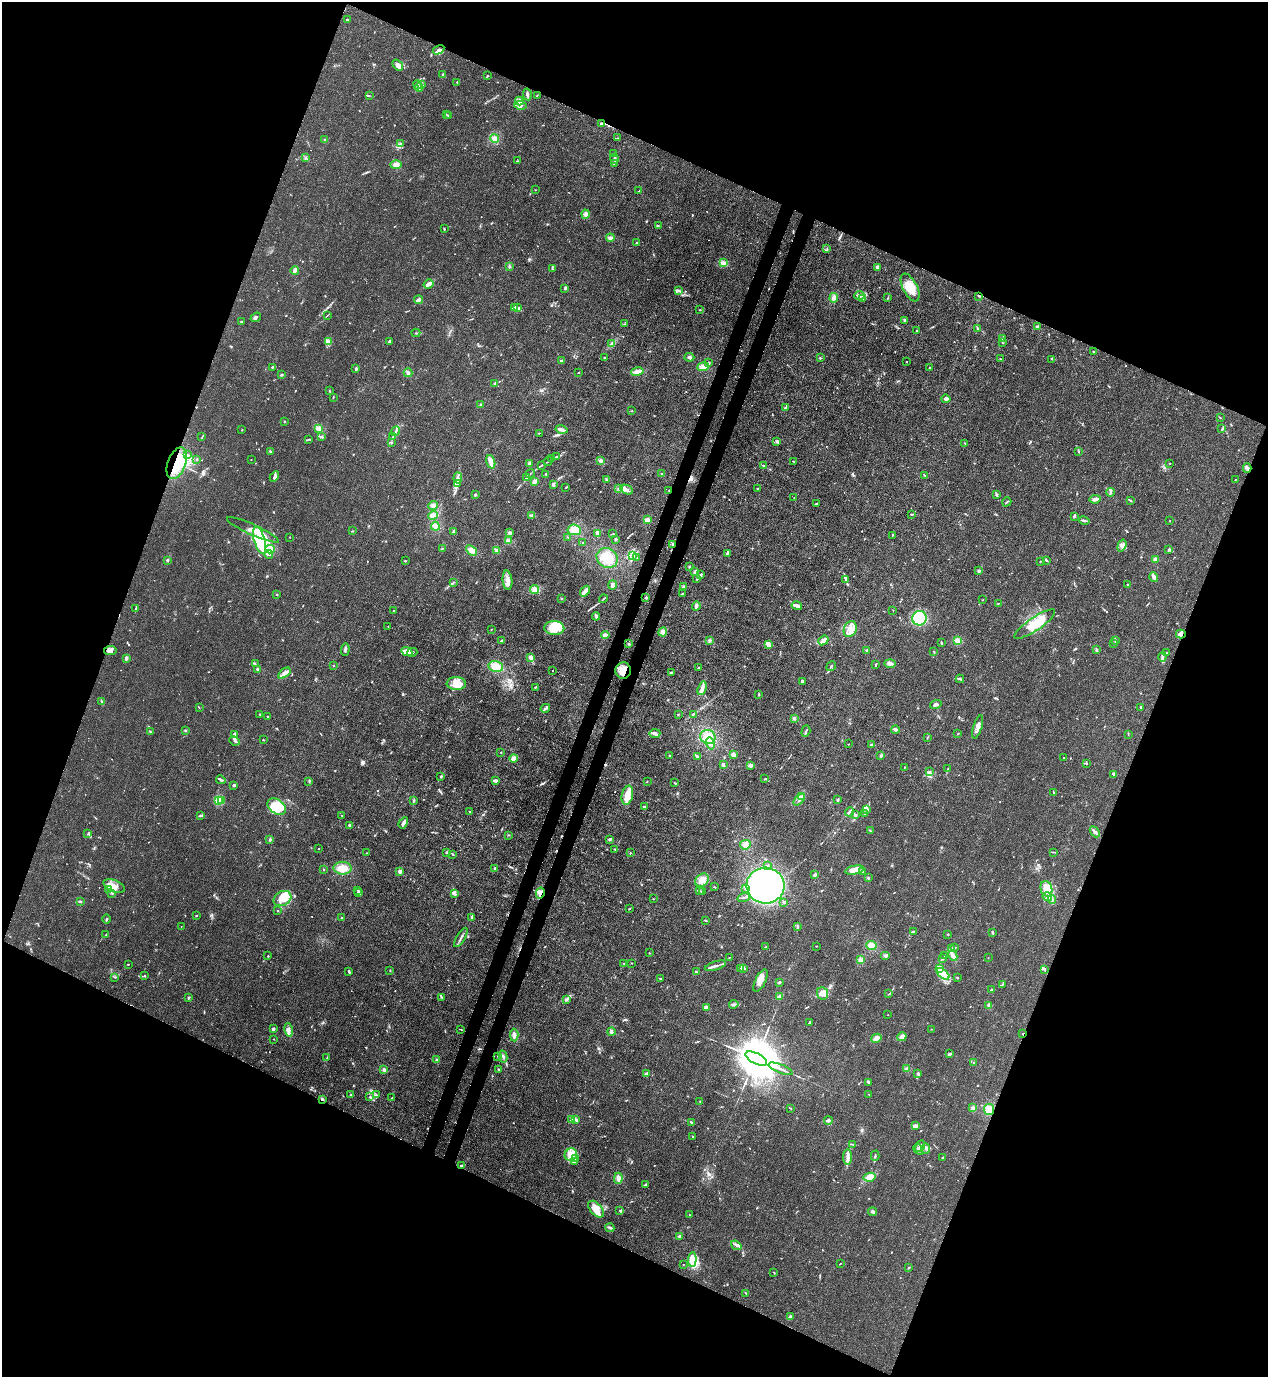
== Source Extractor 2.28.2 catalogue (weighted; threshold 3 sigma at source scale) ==
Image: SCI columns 353-5416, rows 41-5539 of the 5638 x 5578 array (HDU 1 of 3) = the unmasked area's bounding box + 8 px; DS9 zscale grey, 4 x 4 block average (1 PNG px = mean of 4 x 4 image px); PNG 1270 x 1379 px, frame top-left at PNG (2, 2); each listed source drawn as its Kron ellipse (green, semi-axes under 4 px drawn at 4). Shown black and unused: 44% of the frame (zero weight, under 3 of 4 exposures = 7% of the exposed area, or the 3 px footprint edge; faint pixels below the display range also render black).
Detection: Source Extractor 2.28.2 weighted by HDU 2 'WHT'. Background 0.0148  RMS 0.0025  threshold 0.0113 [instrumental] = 3 sigma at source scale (4.5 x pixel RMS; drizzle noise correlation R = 1.50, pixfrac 1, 0.05/0.05 arcsec/px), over >= 5 px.
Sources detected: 857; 4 inside a brighter object's white glare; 6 cosmic-ray / hot-pixel residue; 3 long thin detections or spike segments (spike, bleed or trail) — neither listed nor drawn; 33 coinciding with a brighter row at this scale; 71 inside a brighter listed object's ellipse — not listed separately; of the other 740, all 500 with FLUX_AUTO >= 0.693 (the completeness limit of this list) listed and drawn (240 fainter detections not listed), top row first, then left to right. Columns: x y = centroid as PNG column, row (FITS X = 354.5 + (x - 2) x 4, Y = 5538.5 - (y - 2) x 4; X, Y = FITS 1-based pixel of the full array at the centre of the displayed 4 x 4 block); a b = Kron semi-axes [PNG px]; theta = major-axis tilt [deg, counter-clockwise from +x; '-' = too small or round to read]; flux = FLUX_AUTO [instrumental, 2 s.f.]
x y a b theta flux
348 20 2 2 - 1.5
439 50 6 3 30 5.1
398 65 6 4 -50 6.6
443 74 2 2 - 6.1
487 76 2 2 - 0.87
457 82 2 2 - 1.1
417 85 4 2 - 1.7
422 85 3 2 - 1.4
419 88 4 3 - 5.3
527 94 6 2 -80 3.7
369 95 2 2 - 0.86
537 95 2 2 - 0.87
519 101 4 2 - 3
520 105 6 3 -10 5.4
446 114 2 2 - 0.92
449 116 3 2 - 0.99
601 124 3 2 - 3.5
495 138 4 4 - 5.4
617 138 2 2 - 0.76
325 140 2 2 - 1.5
400 143 4 2 - 1.4
613 153 2 2 - 0.7
305 158 3 2 - 1.4
614 159 5 3 - 3.5
517 161 2 2 - 0.85
614 164 2 2 - 0.71
396 165 5 4 - 7.6
535 190 2 2 - 0.79
639 191 3 2 - 1
585 214 4 3 - 5
658 225 2 2 - 0.87
444 229 2 2 - 1.2
610 238 4 3 - 4.6
637 242 3 2 - 1.3
827 248 2 2 - 0.84
723 263 4 4 - 6.6
510 266 3 2 - 1.1
552 268 3 2 - 1.1
877 268 4 3 - 3.8
295 270 4 3 - 5.2
428 284 5 3 - 6.1
565 288 3 2 - 1.4
910 288 15 7 -63 25
679 290 3 2 - 0.91
860 296 5 3 - 5.2
979 296 3 2 - 1.2
834 298 4 4 - 6
888 298 2 2 - 1.6
862 299 3 2 - 1.7
418 300 4 3 - 3.5
514 308 3 2 - 1.5
517 308 3 2 - 1.6
700 310 3 2 - 0.99
327 315 3 2 - 0.83
256 317 6 3 39 3.2
904 320 3 2 - 1.8
241 322 3 2 - 0.82
624 324 2 2 - 1
1037 327 2 2 - 19
978 329 2 2 - 1.7
917 331 2 2 - 0.72
416 333 4 2 - 1.6
1003 339 3 2 - 1.2
329 341 4 3 - 3.5
390 342 3 2 - 7.8
1002 342 3 2 - 0.77
612 344 4 4 - 5.9
1094 351 4 2 - 0.96
689 357 5 3 - 3.5
605 358 3 2 - 1.4
820 358 2 2 - 1
1001 359 3 2 - 1.3
1052 359 2 2 - 1
561 361 3 2 - 1.5
907 362 2 2 - 0.72
709 363 3 2 - 1.3
272 367 3 2 - 1.9
703 367 6 4 7 8.7
356 368 3 3 - 1.9
930 368 2 2 - 2.3
637 372 6 3 11 9.3
408 373 4 3 - 4
578 373 2 2 - 0.86
281 375 3 2 - 1.1
495 383 2 2 - 1.9
329 391 2 2 - 0.83
333 397 2 2 - 0.81
946 399 4 4 - 4.8
480 405 2 2 - 1
785 407 4 2 - 1.4
632 411 2 2 - 0.98
1220 418 2 2 - 0.87
284 421 2 2 - 0.77
319 428 4 3 - 5.8
1222 429 3 2 - 1.9
242 430 2 2 - 0.7
561 430 6 3 -15 4.8
395 431 5 2 - 2.7
539 433 4 2 - 0.75
202 437 3 2 - 1.1
322 437 3 2 - 2.2
393 437 3 2 - 3
308 440 3 2 - 1.1
777 441 3 3 - 2.6
391 443 2 2 - 1
965 443 2 2 - 0.94
270 451 3 2 - 1.3
1078 451 3 2 - 1.3
187 455 3 2 - 1.3
557 457 4 2 - 2.9
552 459 3 2 - 1.1
196 460 2 2 - 0.98
251 460 2 2 - 0.74
600 460 3 3 - 3.4
548 461 4 2 - 1.5
793 461 2 2 - 0.72
491 462 7 3 -73 10
177 463 17 9 69 61
529 463 3 3 - 2
1170 463 2 2 - 0.7
541 465 3 2 - 0.89
764 466 2 2 - 0.89
1247 468 5 3 - 4
530 473 5 2 - 1.2
546 474 2 2 - 1.1
661 474 2 2 - 1.1
924 475 3 2 - 0.81
274 477 6 3 59 4.6
458 478 5 2 - 3.8
526 478 3 2 - 2.1
1235 479 2 2 - 0.73
606 480 2 2 - 1.1
534 482 3 3 - 5.6
457 483 3 2 - 1.9
553 484 3 2 - 5.3
565 488 3 2 - 0.81
619 488 3 2 - 1
757 488 2 2 - 1.1
627 490 7 4 -25 6.1
669 490 2 2 - 0.87
1110 492 4 2 - 2.2
475 495 3 2 - 2
996 495 3 2 - 2.7
794 498 3 2 - 0.77
1095 499 5 3 - 5.8
1130 500 3 2 - 1.1
1007 502 5 2 - 1.9
816 504 3 2 - 1.7
433 505 4 4 - 4.4
911 514 3 2 - 1.2
433 515 5 3 - 6.8
532 516 4 3 - 2.5
1074 516 2 2 - 2
647 520 2 2 - 47
1084 520 5 2 - 2.9
1170 521 2 2 - 0.7
435 526 4 4 - 7.5
253 530 28 5 -24 22
574 530 7 5 -6 14
353 531 2 2 - 1
453 532 4 2 - 1.6
510 532 3 3 - 2.3
597 533 4 3 - 3.6
613 534 3 2 - 1
892 535 3 2 - 0.71
290 537 2 2 - 0.91
568 537 2 2 - 0.76
616 539 2 2 - 2.1
259 540 14 5 -73 35
508 541 4 3 - 4.2
583 542 2 2 - 0.71
673 544 3 2 - 2.9
1122 546 6 3 73 4.4
270 549 4 3 - 4.8
442 549 2 2 - 0.98
471 550 6 4 -40 8
1168 550 3 2 - 1.5
497 551 4 3 - 4.8
727 553 3 2 - 3
269 554 4 4 - 3.6
633 556 3 2 - 2.1
607 558 11 9 -33 26
637 558 3 2 - 0.85
1155 559 2 2 - 21
167 560 2 2 - 2.7
1047 560 4 2 - 1.3
405 561 2 2 - 1.3
1041 561 3 2 - 0.87
689 567 2 2 - 1.5
979 571 3 2 - 1.8
695 572 4 3 - 2.3
700 575 4 2 - 3.3
1154 577 5 3 - 4.8
697 579 4 2 - 1.6
846 579 3 2 - 2.3
507 580 10 5 -85 9.1
453 582 4 2 - 2.3
612 585 4 3 - 4.3
1127 585 2 2 - 0.7
684 587 3 3 - 2
535 589 4 4 - 8.4
585 591 6 3 49 7.4
682 593 3 2 - 1.4
277 594 2 2 - 0.98
646 598 2 2 - 2.1
561 599 2 2 - 0.95
603 599 4 2 - 1.3
983 600 2 2 - 0.73
998 603 3 2 - 0.98
696 606 4 3 - 4.1
797 606 5 2 - 8.5
135 608 3 2 - 1.5
893 610 2 2 - 1.2
393 611 3 2 - 0.78
596 616 4 2 - 3.2
920 618 7 7 - 67
1035 624 24 6 34 32
388 626 2 2 - 0.79
554 628 10 7 -3 21
491 629 2 2 - 0.78
850 629 8 6 68 13
663 632 4 4 - 7.7
1181 634 5 3 - 7.9
605 635 4 3 - 5.9
710 640 3 3 - 2.9
823 640 5 3 - 8.2
501 641 3 2 - 1.4
957 641 4 4 - 6.7
1115 641 4 2 - 2.2
941 643 2 2 - 1.9
629 644 2 2 - 1.4
768 644 4 3 - 5.2
1114 644 2 2 - 1
345 650 6 2 85 3
867 650 3 2 - 1.5
1096 650 4 2 - 2
110 651 6 4 10 5.8
407 652 6 3 -26 5
412 652 5 3 - 4
934 652 3 2 - 1.3
1167 652 3 2 - 1.3
1162 657 4 2 - 2.1
127 658 3 2 - 1.9
531 658 4 3 - 4
890 663 5 3 - 4.3
255 664 2 2 - 0.86
333 665 2 2 - 0.77
876 665 3 2 - 1.5
496 666 7 5 -14 17
831 666 5 2 - 1.9
699 668 2 2 - 0.77
257 669 3 2 - 2.3
552 671 2 2 - 1.3
623 671 8 7 - 20
671 672 3 2 - 1.2
284 673 7 3 37 7.5
960 679 4 2 - 1.9
802 681 2 2 - 7.4
456 684 9 6 -2 25
536 687 3 2 - 1.2
702 688 7 2 72 11
759 694 3 2 - 1.3
102 702 4 2 - 2.1
936 704 6 3 15 4
1141 707 2 2 - 1.8
199 708 2 2 - 0.78
545 708 5 2 - 3.5
260 714 3 2 - 0.73
678 714 2 2 - 1
693 714 3 2 - 1.7
268 716 2 2 - 1.4
794 718 2 2 - 7
978 727 12 3 73 8.4
185 730 3 2 - 1.4
895 730 4 2 - 4
806 731 6 2 72 2.1
150 732 2 2 - 1.1
655 733 5 3 - 6
958 733 2 2 - 0.86
1128 734 3 2 - 0.96
234 735 4 2 - 3.8
708 737 8 7 - 20
927 737 2 2 - 0.7
263 740 3 2 - 1.1
235 741 5 3 - 2.8
710 744 6 3 -76 6.1
848 744 2 2 - 0.73
872 745 3 2 - 3.3
501 752 2 2 - 1.4
733 754 3 3 - 4.8
881 755 3 2 - 3.7
669 756 2 2 - 0.78
697 757 3 2 - 4.3
514 758 4 4 - 6.7
1063 758 2 2 - 0.71
1086 763 2 2 - 1.3
723 764 2 2 - 6.6
750 765 4 3 - 4
904 768 3 2 - 0.73
948 769 3 2 - 1.6
929 772 3 2 - 1.7
1113 774 3 2 - 1.7
441 776 3 2 - 1.8
765 779 4 2 - 1.7
221 780 5 2 - 3.5
309 781 2 2 - 1.2
495 781 2 2 - 13
647 782 2 2 - 0.76
675 783 3 2 - 1.2
234 785 2 2 - 12
1053 792 3 2 - 1.3
627 795 10 5 77 17
801 796 4 3 - 2.9
218 800 3 3 - 10
222 800 3 2 - 1.6
799 800 7 2 45 2.5
838 800 4 2 - 2.3
413 801 4 2 - 1.6
277 807 10 7 -36 35
644 807 2 2 - 8.8
867 809 3 2 - 2.9
470 811 2 2 - 0.85
850 812 4 2 - 2.7
865 814 3 2 - 2.3
201 815 4 2 - 2.9
342 815 2 2 - 0.76
856 815 2 2 - 1
403 823 6 2 57 5.2
349 825 2 2 - 8.5
870 830 2 2 - 0.87
1095 832 6 2 -48 5
88 833 3 2 - 1.5
508 835 3 2 - 0.7
270 839 3 2 - 1.6
610 839 4 2 - 2.9
745 845 5 5 - 7
318 848 2 2 - 0.75
615 849 2 2 - 1.4
447 852 2 2 - 0.95
1054 852 4 2 - 1.3
366 853 2 2 - 0.75
630 853 3 2 - 0.97
453 854 2 2 - 1
767 865 4 2 - 2.1
342 868 9 6 -1 16
494 868 3 2 - 2.1
324 870 3 2 - 0.78
855 870 9 3 12 22
400 871 3 3 - 3.8
862 871 2 2 - 0.81
815 875 4 2 - 3.1
868 878 2 2 - 1.4
702 880 7 6 - 13
114 886 11 6 -22 12
765 886 19 18 - 470
714 887 3 2 - 1.3
746 888 4 2 - 2.4
109 889 3 2 - 1.9
1046 889 8 6 -74 16
358 890 3 2 - 1.2
699 890 2 2 - 0.84
702 892 3 2 - 3.3
358 893 2 2 - 4.3
540 893 6 3 77 6.1
112 894 2 2 - 1
454 894 4 3 - 2.6
1047 897 5 2 - 2.4
282 898 9 7 28 17
744 898 6 2 18 2.9
653 899 2 2 - 0.71
1052 900 4 4 - 4.3
80 902 4 2 - 2
784 902 2 2 - 1.1
629 909 2 2 - 0.95
278 911 2 2 - 1.5
196 916 2 2 - 1.3
471 917 4 2 - 3
342 918 3 2 - 1.8
107 919 4 2 - 2.2
706 921 4 2 - 1.2
181 926 2 2 - 0.87
797 927 3 2 - 1.8
913 931 4 2 - 2
993 932 3 2 - 1.3
948 934 2 2 - 0.73
106 935 2 2 - 0.79
461 937 11 2 59 4.3
816 946 2 2 - 0.73
871 946 5 4 - 10
766 947 2 2 - 0.79
954 948 3 2 - 1.4
951 949 3 2 - 1.9
649 953 2 2 - 0.7
886 955 5 2 - 3.2
268 956 2 2 - 2.7
945 956 3 2 - 1.2
953 956 5 3 - 8.5
729 957 2 2 - 0.71
988 958 2 2 - 1.3
943 959 2 2 - 0.88
861 960 4 3 - 3.8
632 963 2 2 - 1.1
128 964 2 2 - 0.77
624 964 2 2 - 1
715 966 11 2 17 5.7
741 968 4 3 - 2.3
940 968 3 2 - 1.6
744 969 4 2 - 1.6
1045 970 3 2 - 1.7
390 971 3 2 - 0.85
349 972 4 2 - 2.6
696 972 2 2 - 0.95
943 974 7 4 -40 11
145 976 3 2 - 0.89
115 977 2 2 - 1.1
957 977 2 2 - 1.1
660 979 4 2 - 1.3
760 981 12 5 64 11
779 982 4 2 - 2.1
1002 984 4 2 - 1.2
992 990 2 2 - 2
822 993 6 5 - 11
889 994 3 2 - 0.92
442 997 2 2 - 1.6
779 997 3 3 - 3.6
188 998 2 2 - 2.7
566 1000 4 2 - 3.5
734 1004 5 2 - 2.4
989 1006 3 3 - 4.7
706 1007 4 3 - 4.5
888 1015 2 2 - 1.6
810 1022 4 2 - 1.5
273 1029 4 2 - 4.5
461 1029 2 2 - 0.81
931 1029 2 2 - 0.73
289 1030 7 3 -79 4.3
611 1031 4 3 - 3.4
1023 1034 2 2 - 1.2
514 1035 6 3 -88 4.6
902 1037 5 3 - 5.3
876 1038 5 3 - 7.6
274 1039 2 2 - 0.87
949 1054 3 2 - 3.1
498 1056 2 2 - 0.7
503 1057 6 2 -76 3.1
327 1058 3 2 - 1.5
756 1058 11 5 -27 14000
437 1060 3 2 - 2.5
974 1063 2 2 - 1.6
907 1068 4 3 - 2.7
498 1069 2 2 - 2.4
781 1069 13 2 -22 6.3
384 1070 3 3 - 2.6
647 1073 3 2 - 4.3
918 1074 3 2 - 2
869 1082 4 2 - 4.6
351 1094 2 2 - 0.93
869 1094 3 2 - 0.71
376 1095 3 2 - 1.7
370 1097 3 2 - 1.4
392 1098 2 2 - 1.1
322 1099 3 3 - 2.4
700 1101 2 2 - 0.93
790 1108 3 2 - 0.73
973 1108 3 3 - 3
989 1110 5 5 - 14
572 1119 4 3 - 4.3
576 1120 4 2 - 9.1
828 1120 4 2 - 5.3
691 1122 3 2 - 2.2
915 1126 3 3 - 4.1
693 1136 3 2 - 1
852 1144 3 2 - 0.93
920 1146 6 2 60 3.1
926 1148 5 2 - 2.4
918 1149 6 3 -59 3.6
571 1155 6 6 - 12
875 1156 5 2 - 1.6
848 1157 8 3 -90 6.3
943 1157 2 2 - 0.71
576 1158 2 2 - 1.1
575 1162 3 2 - 1.1
461 1165 2 2 - 2
870 1177 6 4 10 12
618 1178 6 4 88 5.7
646 1184 4 2 - 1.3
596 1209 10 5 -48 17
620 1211 3 2 - 1.4
873 1212 4 3 - 2.8
689 1215 3 2 - 0.69
610 1228 4 2 - 3.3
679 1236 2 2 - 11
736 1245 6 2 -37 2.7
692 1259 7 4 87 15
840 1263 3 2 - 0.72
683 1264 2 2 - 0.85
908 1268 3 2 - 0.92
774 1273 4 2 - 0.83
746 1293 2 2 - 2.1
790 1317 4 2 - 2.7
Overlapping masked pixels (flux is a lower limit): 9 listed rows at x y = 177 463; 1247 468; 669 490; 673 544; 1181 634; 623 671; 540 893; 1023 1034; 322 1099
Diffuse or blended objects may show on this block-average render without a row.